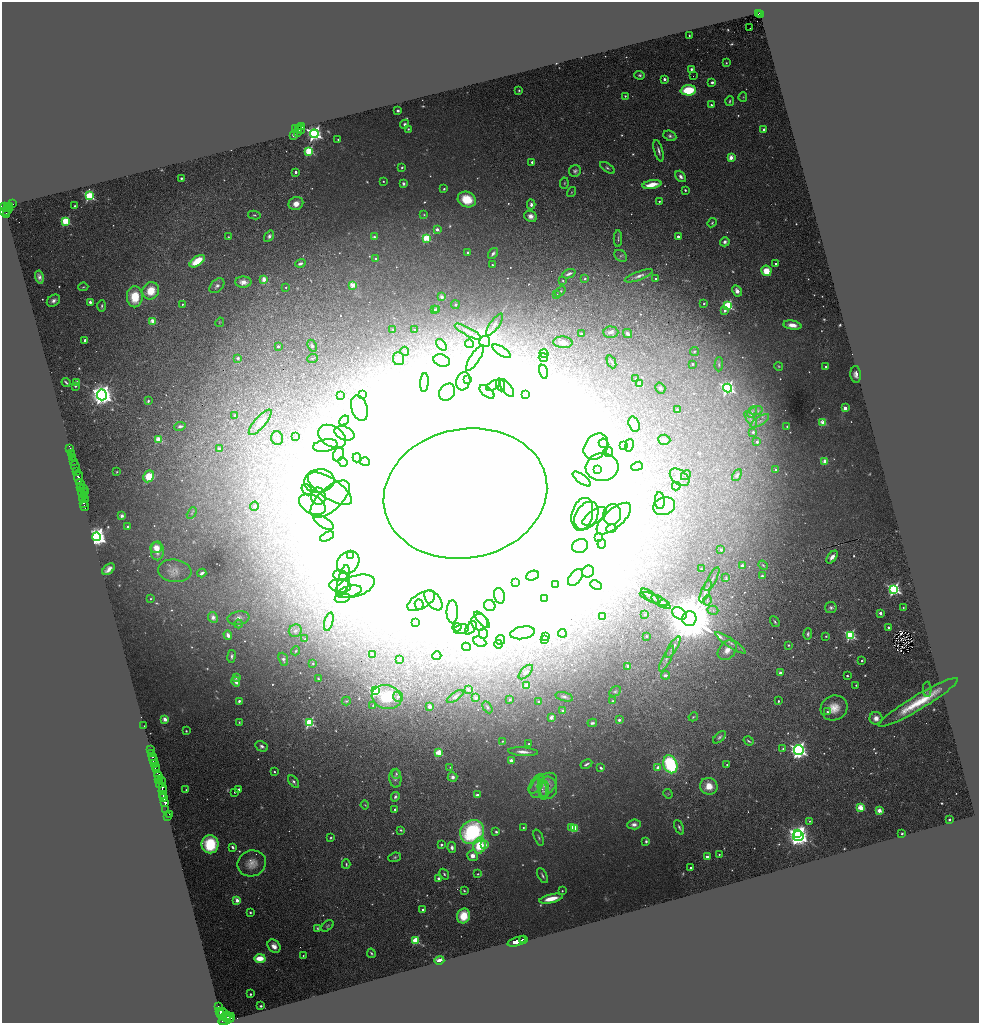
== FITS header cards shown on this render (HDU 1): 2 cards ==
NAXIS1  =                 1954
NAXIS2  =                 2042

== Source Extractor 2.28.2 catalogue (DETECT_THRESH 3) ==
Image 1954 x 2042 px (HDU 1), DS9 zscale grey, zoomed out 1/2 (1 PNG px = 2 x 2 image px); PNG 981 x 1025 px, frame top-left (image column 2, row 2042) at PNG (2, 2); each listed source drawn as its Kron ellipse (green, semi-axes under 4 px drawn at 4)
Background 1.4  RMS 0.061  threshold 0.182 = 3 sigma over >= 5 px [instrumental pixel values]
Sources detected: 944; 90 cannot appear on this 1/2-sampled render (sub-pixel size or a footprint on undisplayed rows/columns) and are neither listed nor drawn; of the other 854, the 500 brightest by FLUX_AUTO listed and drawn (354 fainter detections omitted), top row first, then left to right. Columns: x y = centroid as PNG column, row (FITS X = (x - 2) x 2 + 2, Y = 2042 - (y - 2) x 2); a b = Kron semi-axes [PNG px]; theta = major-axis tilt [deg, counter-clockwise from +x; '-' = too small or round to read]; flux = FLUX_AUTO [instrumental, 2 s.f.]
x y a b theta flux
759 13 3 2 - 110
760 15 2 1 - 37
749 28 3 1 - 63
689 35 2 2 - 19
726 63 3 3 - 15
691 69 3 3 - 37
640 75 5 3 - 26
693 76 2 1 - 14
664 79 2 2 - 120
712 82 3 3 - 35
519 90 3 3 - 16
688 90 8 5 5 650
625 96 2 2 - 24
743 97 5 4 - 20
730 101 5 3 - 22
711 105 2 2 - 45
398 111 2 2 - 36
405 124 4 4 - 38
302 127 4 2 - 120
296 129 3 2 - 660
301 129 4 2 - 420
408 129 3 3 - 19
299 130 2 2 - 340
764 130 2 2 - 74
298 132 4 2 - 150
314 134 4 4 - 4800
294 135 3 2 - 68
670 136 7 5 -25 40
338 139 2 2 - 14
309 151 3 3 - 1000
659 151 11 3 -75 43
731 157 3 3 - 340
532 162 2 2 - 52
402 167 3 2 - 20
607 168 8 4 -33 29
575 171 6 5 - 35
296 172 2 2 - 95
681 176 6 4 -50 57
181 178 2 2 - 41
383 181 2 2 - 15
564 183 6 3 84 15
403 184 3 3 - 48
652 185 9 3 10 230
444 189 3 3 - 21
685 190 2 2 - 26
572 192 5 3 - 14
89 196 3 3 - 1400
467 199 9 7 -24 370
659 201 3 2 - 16
13 204 2 2 - 19
296 204 7 6 - 130
531 204 5 4 - 45
75 206 2 2 - 17
5 207 3 2 - 600
10 207 3 2 - 370
8 208 4 1 - 270
6 211 6 2 26 430
6 214 3 2 - 330
254 215 6 3 -12 19
424 215 4 4 - 14
531 216 6 5 - 90
65 221 3 3 - 910
712 223 5 4 - 19
437 229 2 2 - 120
269 236 6 4 55 47
678 236 2 2 - 77
229 237 3 3 - 15
374 237 4 3 - 35
426 238 3 3 - 690
618 239 8 2 89 19
725 242 5 4 - 43
468 252 2 2 - 39
493 253 6 3 54 45
621 256 7 5 -39 30
376 259 2 2 - 44
197 261 9 4 36 400
300 263 5 3 - 48
776 264 3 3 - 31
492 265 2 2 - 16
766 271 5 5 - 290
569 274 7 3 22 37
639 276 15 4 20 70
39 277 7 4 -78 62
585 279 4 3 - 19
656 279 2 2 - 25
264 280 3 3 - 420
563 281 2 2 - 15
243 282 8 5 0 120
353 285 3 3 - 470
217 286 9 6 44 50
83 287 5 3 - 16
286 288 2 2 - 14
151 291 9 8 - 300
560 291 6 3 41 17
737 291 6 4 -62 69
557 295 2 2 - 32
135 297 10 8 89 400
442 297 2 2 - 170
53 301 7 5 35 61
90 302 2 2 - 93
182 304 2 2 - 18
704 304 2 2 - 19
455 305 4 3 - 16
102 306 6 3 89 23
728 306 4 3 - 1400
435 309 3 3 - 29
437 309 2 2 - 23
725 310 3 2 - 60
153 321 3 3 - 360
220 322 5 3 - 14
494 325 13 4 54 57
792 325 9 4 -9 130
393 329 2 2 - 15
415 330 2 2 - 16
468 332 15 4 -28 67
611 332 7 5 -2 55
627 333 5 3 - 52
581 334 2 2 - 42
85 340 2 2 - 60
485 341 5 5 - 34000
563 342 9 5 -3 70
469 344 4 4 - 24
441 345 6 4 -51 35
278 346 2 2 - 41
312 346 6 3 -66 23
405 351 4 3 - 16
501 351 10 3 -33 36
694 351 4 3 - 17
544 353 4 4 - 330
238 358 4 3 - 27
312 358 5 3 - 14
475 358 15 4 57 74
543 358 5 4 - 29
399 359 6 5 - 34
442 361 8 5 -19 34
611 362 7 3 -65 15
692 364 2 2 - 24
719 364 7 3 88 21
779 366 4 4 - 17
826 367 2 2 - 31
543 372 7 3 -77 27
856 374 8 5 -84 79
635 378 2 2 - 14
468 380 2 2 - 46
463 381 9 7 71 63
66 382 4 2 - 19
77 383 3 3 - 89
424 383 9 3 85 24
640 384 2 2 - 160
493 385 7 3 31 34
501 385 7 4 -70 24
75 386 3 2 - 21
507 388 10 5 -56 68
660 388 6 5 - 30
728 388 4 4 - 3200
447 392 9 7 53 64
487 392 9 5 -39 56
362 394 4 4 - 19
526 394 3 2 - 23
102 395 5 5 - 14000
340 395 2 2 - 22
148 401 4 3 - 24
359 408 13 8 -72 100
845 408 2 2 - 170
677 409 2 2 - 55
756 410 6 3 14 17
752 412 6 4 64 19
235 415 2 2 - 17
751 419 9 3 -58 26
344 420 5 4 - 68
760 421 10 3 32 33
260 422 16 5 49 240
823 423 3 3 - 460
634 424 8 5 -72 180
180 426 6 3 10 39
787 426 2 2 - 17
753 432 2 2 - 37
344 433 10 6 -22 100
296 436 2 2 - 22
332 436 15 10 -31 530
277 438 7 6 - 37
158 439 3 3 - 470
664 440 6 5 - 42
757 442 2 2 - 45
604 443 5 4 - 28
629 445 6 4 77 24
325 446 12 6 11 93
623 446 2 2 - 84
596 447 14 11 53 200
70 448 2 1 - 33
219 449 2 2 - 140
608 452 5 4 - 54
71 453 2 1 - 51
339 454 7 5 66 40
73 457 2 1 - 170
357 458 4 3 - 20
74 461 3 2 - 390
825 461 3 3 - 230
343 462 5 4 - 89
365 462 5 3 - 47
637 466 6 3 21 18
75 467 6 2 -74 1400
602 467 16 14 5 350
598 469 4 4 - 24
775 469 3 3 - 20
76 471 4 2 - 760
117 472 3 3 - 15
686 475 5 2 - 14
737 475 6 3 62 26
149 476 6 5 - 370
78 477 7 3 -87 3100
680 477 11 7 -37 80
582 479 11 4 -36 57
319 481 15 11 7 260
80 484 5 3 - 1600
676 486 4 3 - 14
81 488 4 2 - 590
84 489 3 2 - 270
330 489 25 10 -33 430
307 490 6 4 -49 38
85 491 2 1 - 64
82 492 2 2 - 820
465 493 82 64 11 920000
84 495 4 2 - 790
318 496 8 7 - 110
83 498 3 2 - 340
85 499 2 1 - 93
330 499 24 11 43 400
660 501 8 5 -87 58
84 503 2 2 - 230
312 505 14 9 -28 200
84 506 5 2 - 230
254 506 5 3 - 16
664 506 11 8 17 430
192 513 6 3 61 18
582 514 17 10 75 240
612 515 10 8 79 130
122 516 2 2 - 170
586 516 15 10 59 220
595 517 14 6 34 110
614 519 21 9 41 240
324 522 11 5 -31 76
128 527 2 2 - 80
611 529 5 4 - 15
327 536 7 4 25 37
97 537 4 4 - 12000
599 537 3 3 - 57
602 544 4 3 - 25
580 546 8 6 29 48
156 548 6 5 - 140
721 550 2 2 - 27
157 551 9 6 -90 110
350 556 3 3 - 19
832 557 7 4 54 100
348 562 12 10 48 150
742 565 2 2 - 96
763 565 5 3 - 18
109 569 7 4 40 95
701 569 2 2 - 16
175 571 17 11 -7 120
588 572 6 5 - 49
202 573 4 3 - 58
340 575 7 5 -4 53
532 576 7 4 21 43
762 576 4 3 - 33
575 577 9 6 51 92
726 578 3 2 - 15
712 579 13 3 61 29
344 580 15 5 78 140
516 583 2 2 - 24
555 584 3 3 - 26
596 585 6 3 -26 15
340 586 11 6 -6 100
355 586 20 10 19 270
894 589 4 4 - 2800
705 591 12 3 68 53
349 592 13 5 15 96
499 596 8 5 -75 600
650 596 11 3 -37 30
342 598 7 4 10 42
150 599 3 2 - 14
544 599 3 2 - 71
654 599 16 3 -21 33
433 600 12 6 -52 130
707 600 5 3 - 20
421 601 15 7 31 130
661 602 11 3 -32 51
664 603 4 3 - 14
419 605 5 4 - 21
490 605 6 5 - 30
903 607 2 2 - 14
831 608 6 5 - 37
713 610 5 4 - 35
452 612 11 5 90 87
679 613 8 5 -32 2400
880 613 2 2 - 130
645 614 2 2 - 36
603 616 2 2 - 110
213 617 5 4 - 75
238 618 11 7 9 71
689 619 7 7 - 130000
482 620 10 4 -46 48
329 622 9 4 75 130
479 622 8 8 - 87
775 622 6 2 -55 21
415 623 4 3 - 270
238 624 4 4 - 21
457 627 4 3 - 18
888 627 2 2 - 55
471 628 7 4 53 41
461 629 8 4 14 56
295 631 7 6 - 53
523 633 13 6 10 70
562 633 4 3 - 14
483 634 5 4 - 34
808 634 6 3 85 29
228 635 5 3 - 70
850 635 4 4 - 1700
546 636 3 3 - 560
646 636 2 2 - 29
826 636 2 2 - 18
305 639 4 3 - 17
500 640 5 4 - 22
544 640 3 2 - 50
480 642 7 5 -26 43
731 643 18 4 -34 68
498 644 4 4 - 27
789 645 3 3 - 22
466 647 4 3 - 15
673 647 12 3 59 52
727 650 11 8 50 130
296 651 4 3 - 18
372 654 2 2 - 39
231 656 6 4 81 33
437 656 4 4 - 53
283 659 7 4 -69 45
667 659 14 3 63 38
399 660 2 2 - 54
862 661 2 2 - 32
313 664 2 2 - 15
628 666 2 2 - 110
526 672 9 4 45 28
780 673 3 3 - 51
665 675 4 3 - 38
847 676 2 2 - 39
236 677 3 3 - 32
318 679 3 2 - 14
236 682 5 3 - 94
527 685 3 3 - 200
856 685 2 2 - 22
468 689 2 2 - 100
927 689 7 3 89 19
375 691 4 3 - 1500
615 691 6 4 30 27
387 697 15 12 -15 480
398 697 5 5 - 32
455 697 10 4 35 32
564 697 9 4 -16 38
476 698 3 3 - 97
510 700 3 2 - 24
239 701 3 2 - 34
346 701 4 2 - 14
539 701 2 2 - 18
612 701 4 3 - 15
778 701 2 2 - 30
918 702 46 7 31 620
373 705 2 2 - 17
430 706 4 3 - 54
487 707 6 4 -60 29
834 708 13 12 - 220
563 711 3 3 - 42
827 712 2 2 - 41
551 717 2 2 - 200
693 717 5 3 - 16
876 718 6 6 - 100
165 719 3 2 - 260
619 720 2 2 - 58
239 722 3 3 - 14
309 723 4 4 - 1500
592 723 5 3 - 30
143 725 4 2 - 73
186 731 2 2 - 20
719 737 8 4 44 34
502 741 2 2 - 16
749 741 5 2 - 18
529 744 2 2 - 34
262 746 6 5 - 46
783 749 3 3 - 19
150 750 2 2 - 80
799 750 5 4 - 5900
523 752 15 3 -4 80
151 753 2 1 - 180
438 753 3 3 - 580
153 757 3 1 - 110
154 760 5 2 - 300
511 760 2 2 - 160
154 763 3 2 - 230
586 764 6 2 29 34
670 764 9 6 -68 1400
727 765 2 2 - 16
156 767 4 2 - 340
450 767 3 3 - 14
658 767 3 2 - 74
601 768 3 2 - 32
156 770 4 2 - 970
274 772 2 2 - 22
396 774 5 4 - 22
158 776 4 3 - 750
452 777 5 4 - 65
395 778 9 6 -84 48
158 780 4 1 - 240
161 781 4 2 - 200
294 782 7 3 -50 31
160 784 3 2 - 530
537 784 11 6 55 77
543 785 16 10 39 170
709 786 9 8 - 210
162 787 2 2 - 290
548 788 11 9 88 95
239 789 2 2 - 45
186 790 2 2 - 18
542 790 10 4 -80 53
544 790 9 4 88 44
163 791 4 2 - 430
235 792 2 2 - 14
668 794 5 3 - 14
163 795 3 2 - 300
477 795 2 2 - 110
163 797 3 2 - 670
395 797 4 4 - 32
165 802 4 3 - 920
365 805 4 3 - 14
860 807 3 3 - 540
166 809 3 1 - 38
395 809 2 2 - 35
879 810 4 4 - 98
169 814 2 1 - 38
168 817 3 1 - 15
949 819 2 2 - 60
810 821 3 3 - 18
634 824 7 5 4 69
523 827 2 2 - 15
572 827 3 2 - 150
679 827 8 3 -65 30
574 828 3 3 - 530
401 830 4 3 - 19
472 832 12 11 - 2000
496 832 3 2 - 33
902 833 2 2 - 18
797 834 2 2 - 2300
798 836 5 5 - 12000
539 837 9 3 -69 27
331 838 4 3 - 18
646 841 4 3 - 30
210 844 9 8 - 730
484 844 3 3 - 140
442 845 2 2 - 72
479 846 8 6 76 460
232 847 3 2 - 37
452 848 5 4 - 47
719 854 2 2 - 20
472 856 5 5 - 100
395 857 6 4 23 26
707 857 2 2 - 220
252 863 14 13 - 160
346 864 5 3 - 23
690 868 2 2 - 31
444 874 6 4 -55 27
478 874 3 3 - 21
542 875 8 3 -62 28
438 878 2 2 - 48
464 891 4 3 - 16
562 891 3 3 - 17
551 899 12 4 13 270
237 900 3 3 - 200
423 910 2 2 - 88
250 912 2 2 - 28
463 916 7 6 - 360
327 926 7 4 38 22
317 928 3 3 - 17
522 939 2 1 - 280
524 939 2 1 - 820
416 941 4 3 - 760
517 942 10 4 17 5100
274 946 7 5 -49 95
371 953 5 2 - 20
303 956 3 2 - 15
260 958 6 4 1 290
439 960 5 3 - 210
250 994 2 2 - 24
218 1006 2 1 - 56
261 1006 2 2 - 16
220 1011 4 2 - 650
222 1012 5 2 - 1000
221 1015 4 2 - 730
228 1015 3 2 - 480
226 1017 5 3 - 660
231 1017 4 2 - 200
226 1020 8 3 21 1300
222 1021 4 2 - 320
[354 fainter detections neither listed nor drawn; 90 sub-pixel or undisplayed-footprint detections neither listed nor drawn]